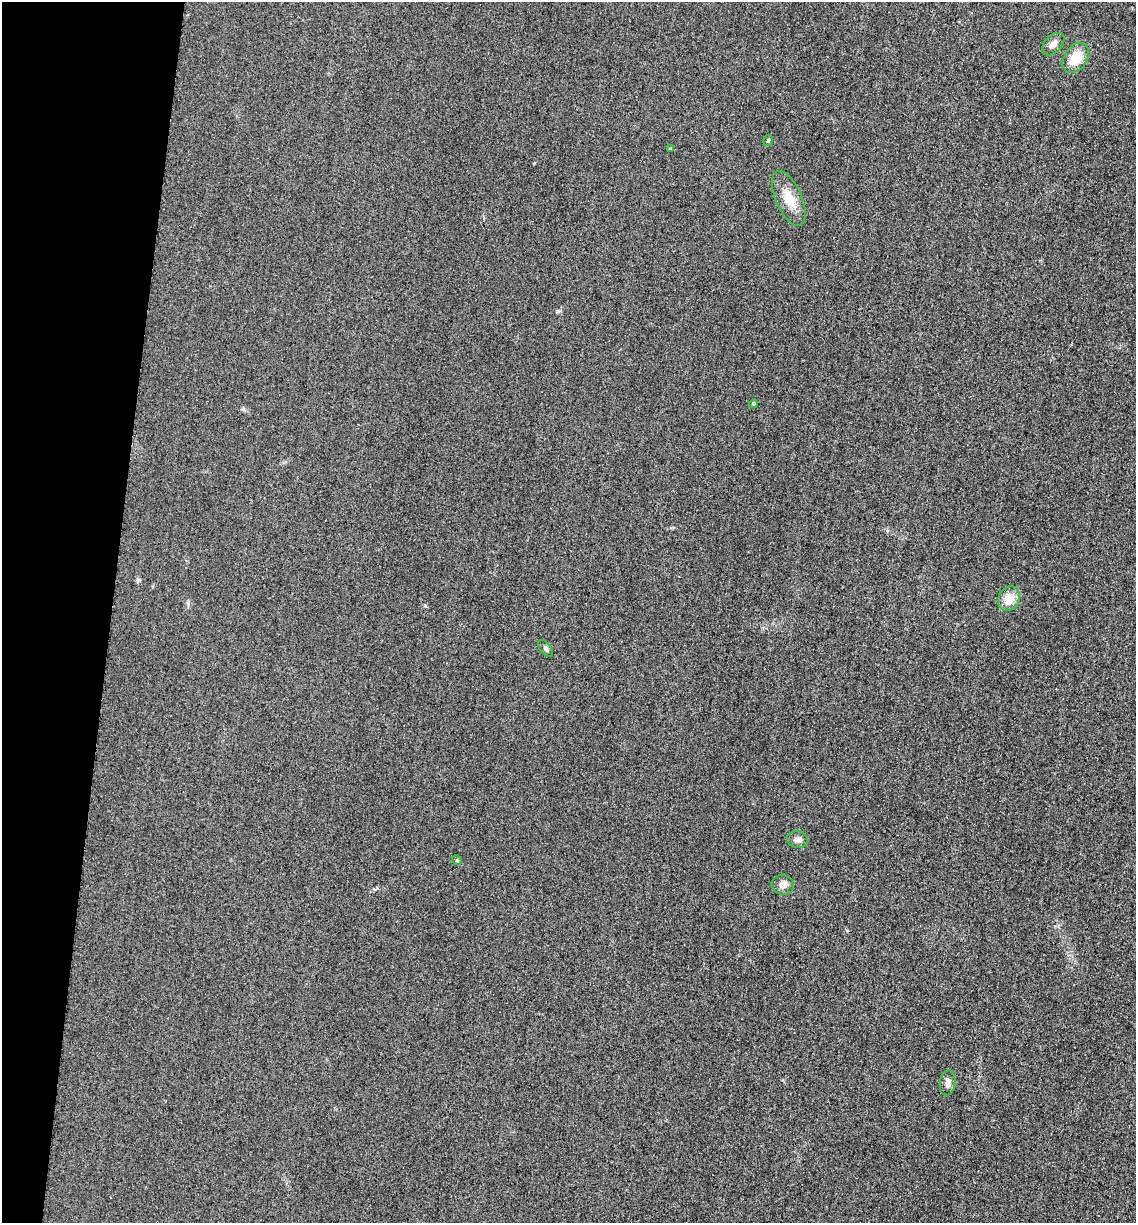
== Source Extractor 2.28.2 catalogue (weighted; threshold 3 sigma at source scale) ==
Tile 9 of 4 x 4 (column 1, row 3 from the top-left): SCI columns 259-1392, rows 1240-2460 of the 4939 x 4919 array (HDU 1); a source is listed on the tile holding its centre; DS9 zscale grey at full resolution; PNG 1138 x 1225 px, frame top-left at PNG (2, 2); each listed source drawn as its Kron ellipse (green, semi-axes under 4 px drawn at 4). Shown black and unused: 10% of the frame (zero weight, under 3 of 4 exposures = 3% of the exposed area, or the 3 px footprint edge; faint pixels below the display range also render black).
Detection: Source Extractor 2.28.2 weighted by HDU 2 'WHT'; one run over the whole footprint, this tile lists its part. Background 0.0863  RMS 0.018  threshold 0.0816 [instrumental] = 3 sigma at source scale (4.5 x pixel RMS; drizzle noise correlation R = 1.50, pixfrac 1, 0.05/0.05 arcsec/px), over >= 5 px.
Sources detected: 12; all 12 listed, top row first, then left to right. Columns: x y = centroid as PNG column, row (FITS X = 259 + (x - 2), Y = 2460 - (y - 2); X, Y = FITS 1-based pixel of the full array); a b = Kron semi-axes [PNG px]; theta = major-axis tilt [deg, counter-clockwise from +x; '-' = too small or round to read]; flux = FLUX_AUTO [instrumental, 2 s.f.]
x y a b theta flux
1053 44 13 8 46 10
1076 58 16 11 55 37
768 140 6 4 72 2.7
670 149 4 3 - 2.6
789 199 29 13 -66 35
753 404 4 4 - 2.9
1009 599 13 10 61 27
546 649 10 5 -51 5
797 839 10 8 -13 8.4
457 860 5 4 - 2.3
783 885 11 9 -7 11
948 1083 12 7 83 9.9